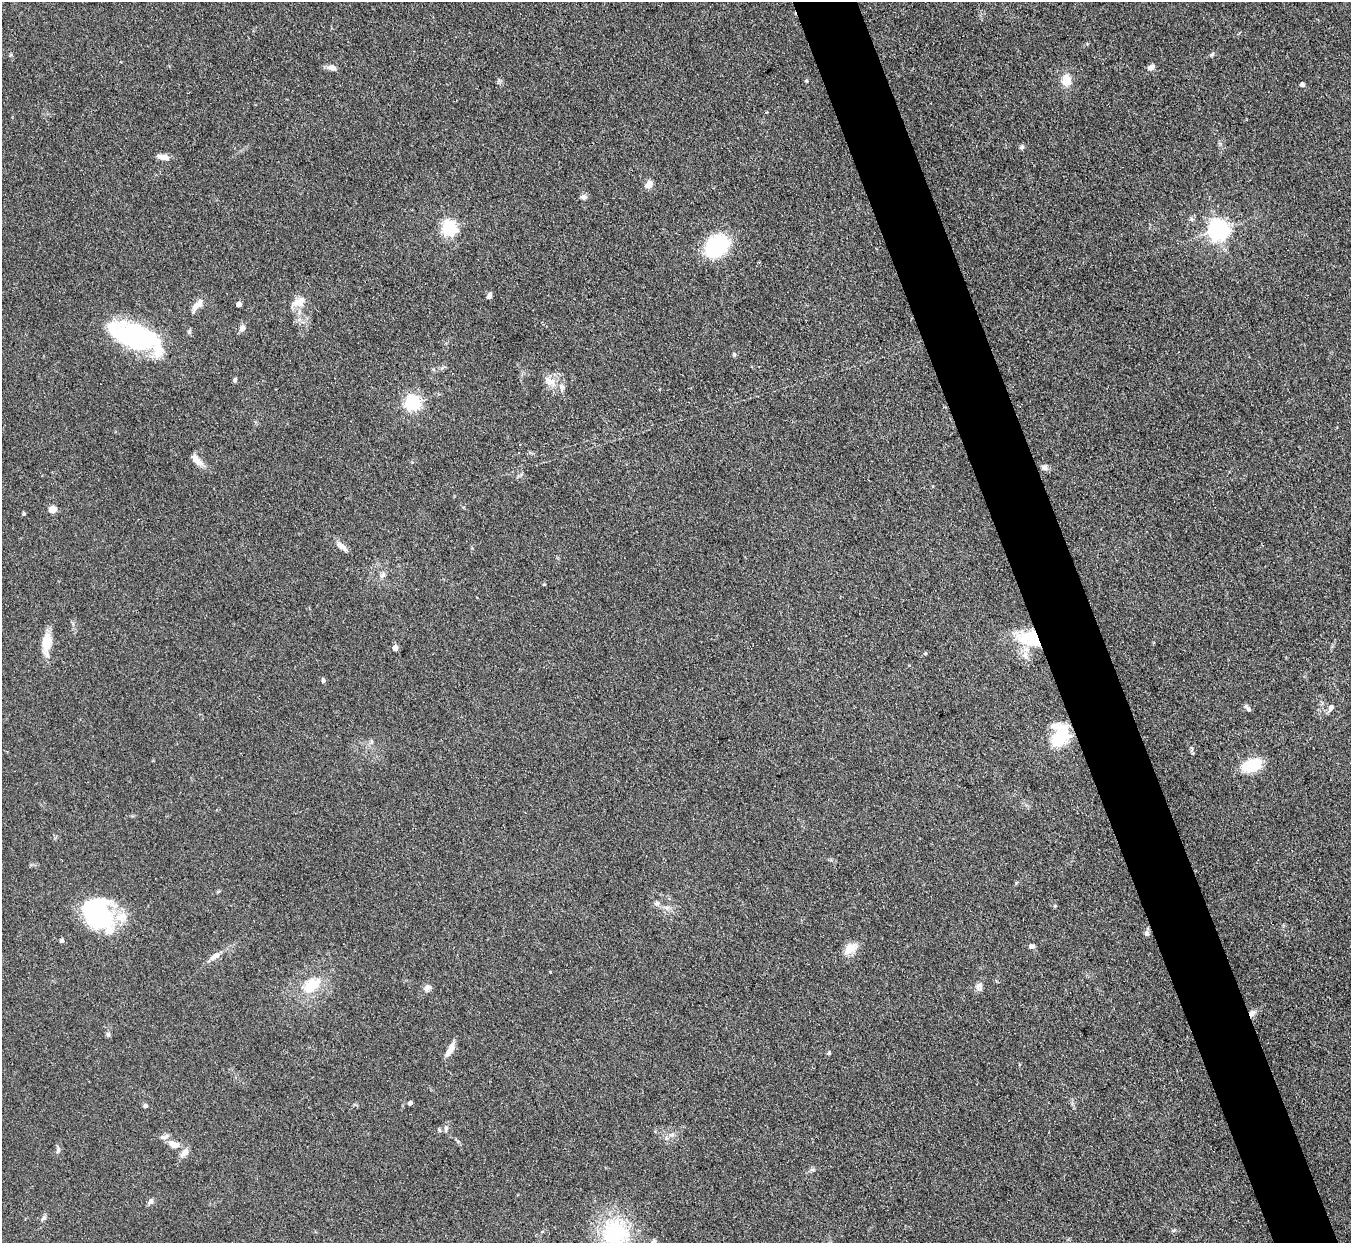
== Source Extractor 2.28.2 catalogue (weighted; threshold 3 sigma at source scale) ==
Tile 6 of 4 x 4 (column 2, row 2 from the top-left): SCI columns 1352-2700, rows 2757-3997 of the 5401 x 5387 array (HDU 1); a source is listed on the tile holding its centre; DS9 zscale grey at full resolution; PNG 1353 x 1245 px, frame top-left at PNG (2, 2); no overlay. Shown black and unused: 5% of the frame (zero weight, under 3 of 4 exposures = <1% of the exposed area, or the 3 px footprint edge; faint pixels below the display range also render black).
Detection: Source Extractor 2.28.2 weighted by HDU 2 'WHT'; one run over the whole footprint, this tile lists its part. Background 0.111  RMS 0.0067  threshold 0.0301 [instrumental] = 3 sigma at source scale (4.5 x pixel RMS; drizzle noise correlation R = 1.50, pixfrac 1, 0.05/0.05 arcsec/px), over >= 5 px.
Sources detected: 75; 2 inside a brighter object's white glare — not listed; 7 inside a brighter listed object's ellipse — not listed separately; the other 66 listed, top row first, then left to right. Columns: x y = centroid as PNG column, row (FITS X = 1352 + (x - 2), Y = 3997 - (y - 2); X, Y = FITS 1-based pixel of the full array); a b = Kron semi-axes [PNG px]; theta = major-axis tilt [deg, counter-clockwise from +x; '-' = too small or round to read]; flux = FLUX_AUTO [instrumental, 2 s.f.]
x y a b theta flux
1212 54 7 5 67 1.1
1151 67 8 6 37 3.2
332 68 10 7 -16 3.9
1066 80 11 9 -86 11
806 81 5 4 - 1.1
1302 84 4 4 - 2.1
1022 147 8 5 42 1.3
163 157 16 6 -10 4.4
649 184 8 7 - 5
584 197 8 7 - 2.4
449 228 6 6 - 170
1219 230 7 7 - 430
717 246 18 13 40 100
489 295 7 5 69 2.5
299 302 20 11 25 7.3
199 303 15 9 43 5
239 304 4 4 - 3.4
242 328 10 7 61 2.8
133 336 53 24 -18 92
734 354 6 4 -48 0.9
235 380 6 5 - 1.1
549 381 19 11 -31 8.1
412 403 6 6 - 170
197 460 17 8 -47 5.9
1045 467 9 7 -58 2.1
52 510 5 5 - 17
24 513 4 4 - 1
341 546 17 6 -38 4.8
382 575 11 6 52 2.4
544 584 5 3 - 0.52
1033 639 35 21 -17 33
47 643 22 9 84 17
395 648 5 4 - 4.4
925 653 5 3 - 0.67
323 680 6 5 - 1.5
1331 708 10 6 59 2.9
1249 709 7 6 - 1.6
1060 736 27 16 54 26
371 742 6 4 71 1.3
1252 765 21 12 19 23
657 903 8 7 - 2.1
1055 906 5 4 - 0.75
667 907 7 4 18 1.6
99 914 38 32 -47 72
1147 933 7 6 - 2.1
61 940 5 5 - 1.4
1031 946 7 6 - 1.8
850 948 18 10 30 8.8
215 956 16 7 34 4.9
311 985 27 16 37 19
979 986 11 8 69 3.1
427 988 9 8 - 3.2
1252 1013 9 7 66 3
108 1034 7 5 89 1.5
450 1049 16 6 62 6.6
829 1053 5 5 - 0.98
410 1103 4 4 - 2.4
145 1106 5 4 - 1.9
446 1129 9 5 86 1.8
439 1130 6 4 -67 0.96
173 1144 15 9 -18 6.1
58 1150 9 5 81 1.7
150 1201 8 6 49 2.4
44 1218 8 5 50 1.5
615 1233 33 29 -76 63
654 1242 8 6 -82 2.3
Overlapping masked pixels (flux is a lower limit): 2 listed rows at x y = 1033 639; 1252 1013
Isophote crosses this tile's border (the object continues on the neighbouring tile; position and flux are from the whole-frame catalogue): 2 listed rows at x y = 615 1233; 654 1242